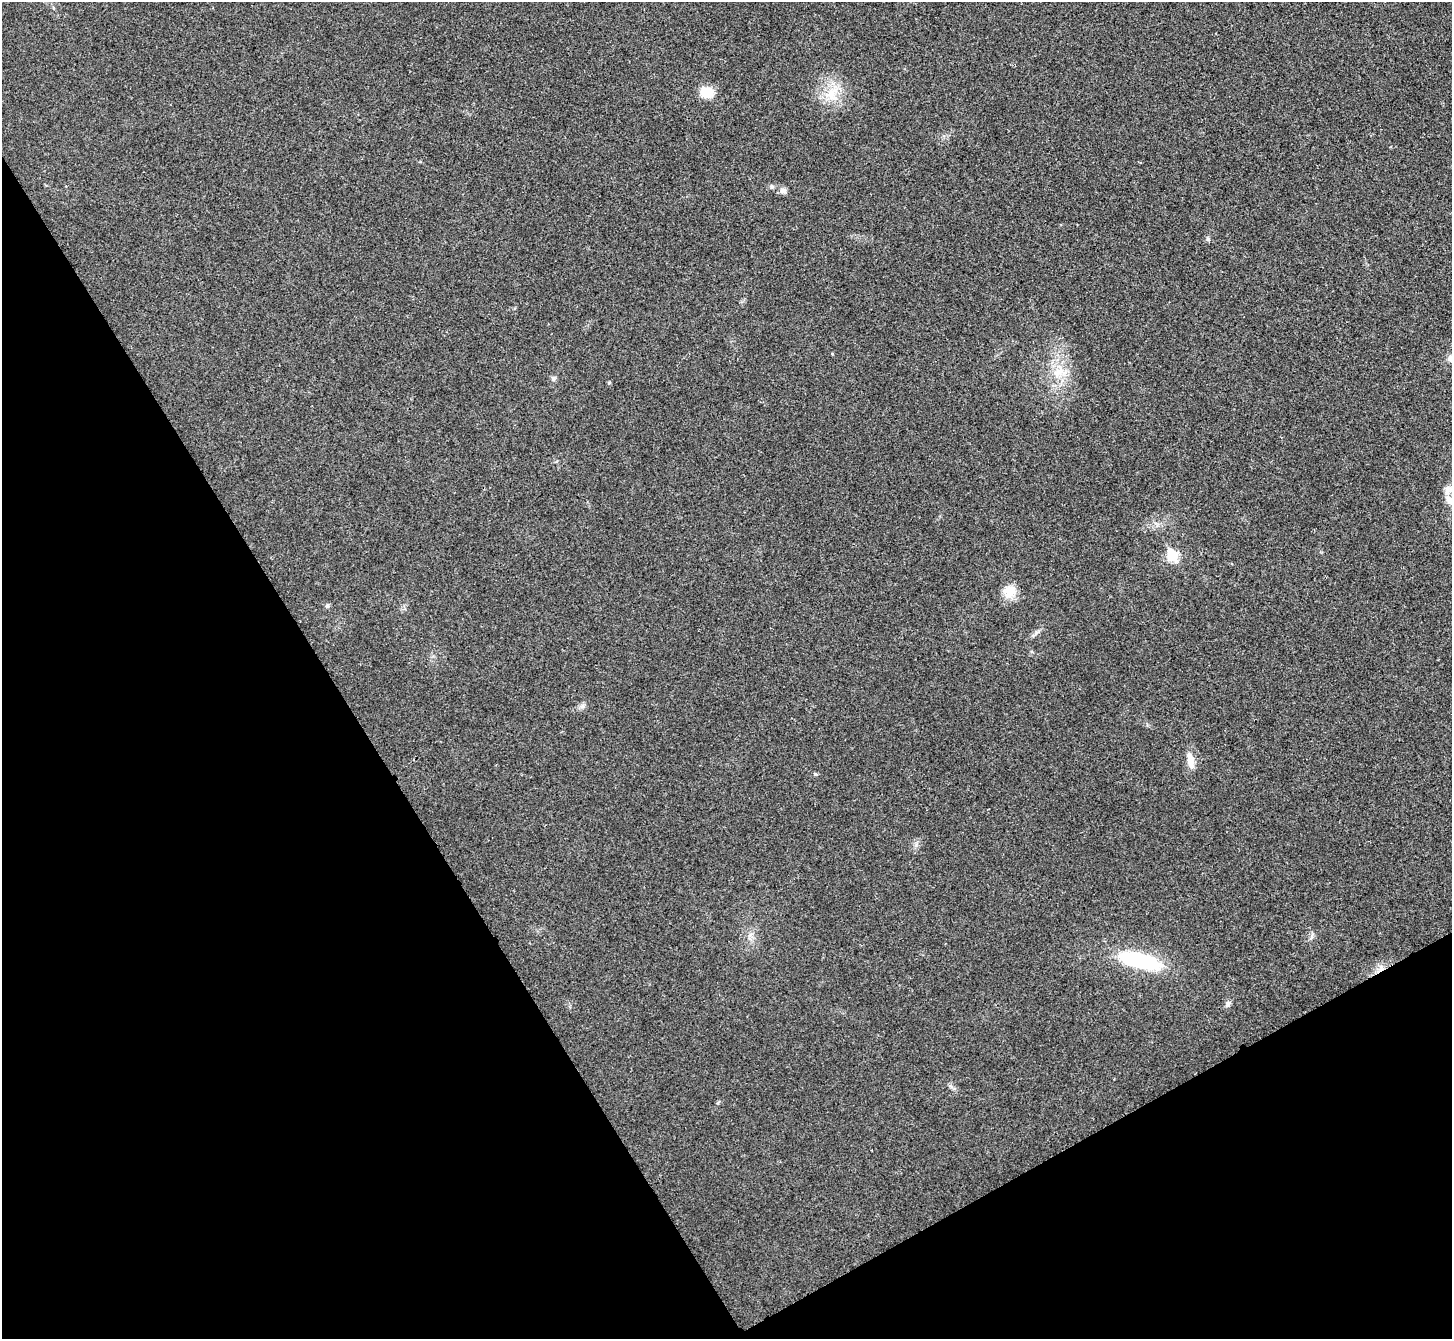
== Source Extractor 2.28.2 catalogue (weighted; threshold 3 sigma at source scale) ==
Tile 14 of 4 x 4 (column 2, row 4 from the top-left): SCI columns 1457-2906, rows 163-1499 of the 5817 x 5809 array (HDU 1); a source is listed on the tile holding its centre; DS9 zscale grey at full resolution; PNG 1454 x 1341 px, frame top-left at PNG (2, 2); no overlay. Shown black and unused: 30% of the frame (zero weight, under 3 of 4 exposures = <1% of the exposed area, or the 3 px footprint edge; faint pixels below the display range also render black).
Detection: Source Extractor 2.28.2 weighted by HDU 2 'WHT'; one run over the whole footprint, this tile lists its part. Background 0.0467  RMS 0.0066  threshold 0.0295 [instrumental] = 3 sigma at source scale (4.5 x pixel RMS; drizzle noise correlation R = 1.50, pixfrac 1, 0.05/0.05 arcsec/px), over >= 5 px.
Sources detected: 15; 1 inside a brighter listed object's ellipse — not listed separately; the other 14 listed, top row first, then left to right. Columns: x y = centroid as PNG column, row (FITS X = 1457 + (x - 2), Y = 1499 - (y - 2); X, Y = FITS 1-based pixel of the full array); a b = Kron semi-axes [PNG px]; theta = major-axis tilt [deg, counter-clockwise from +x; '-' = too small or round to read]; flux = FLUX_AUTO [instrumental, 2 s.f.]
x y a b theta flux
707 93 16 13 -8 9.8
832 93 19 12 65 11
783 191 9 7 13 2.3
1059 372 16 9 27 7.6
553 378 7 6 - 1.6
1449 500 13 8 -64 4.7
1172 556 6 6 - 40
1009 592 17 15 75 9
327 605 6 4 -72 0.9
583 706 7 4 -72 1.3
1190 760 19 9 -81 6.6
815 774 5 4 - 0.99
1140 961 49 16 -14 51
1228 1004 8 6 88 1.8
Unlisted compact peaks at least as high as the median listed source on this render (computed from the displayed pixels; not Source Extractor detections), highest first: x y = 1208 239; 609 383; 1036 632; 916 845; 832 354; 1312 936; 950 1086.